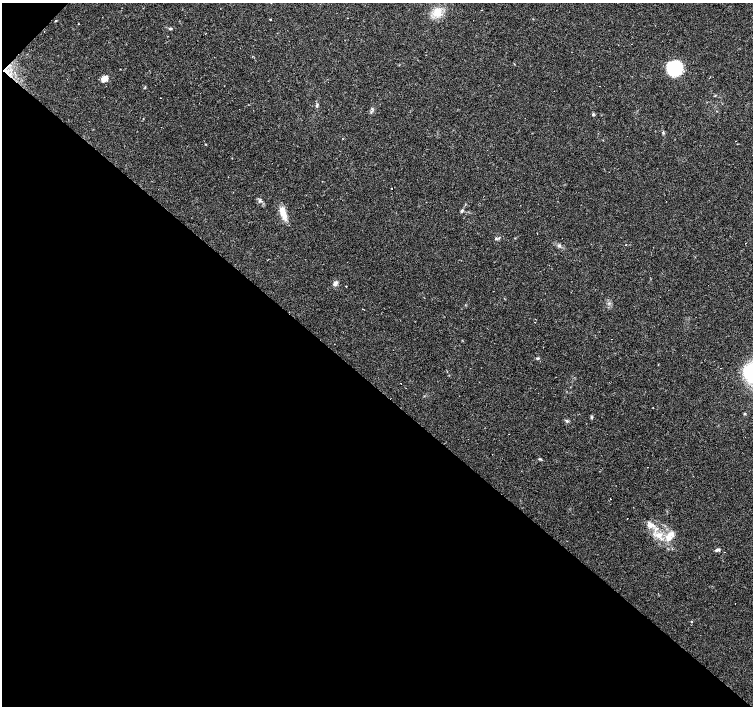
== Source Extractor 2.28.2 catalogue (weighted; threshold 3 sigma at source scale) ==
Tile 9 of 4 x 4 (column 1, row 3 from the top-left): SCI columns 1-1502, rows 1570-2977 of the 6010 x 6019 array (HDU 1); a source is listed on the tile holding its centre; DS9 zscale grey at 2 x 2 block average (1 PNG px = mean of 2 x 2 image px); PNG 755 x 708 px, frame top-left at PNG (2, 3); no overlay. Shown black and unused: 46% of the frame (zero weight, under 2 of 3 exposures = <1% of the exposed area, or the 3 px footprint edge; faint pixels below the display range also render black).
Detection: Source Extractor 2.28.2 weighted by HDU 2 'WHT'; one run over the whole footprint, this tile lists its part. Background 0.0808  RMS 0.0051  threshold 0.0229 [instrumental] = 3 sigma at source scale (4.5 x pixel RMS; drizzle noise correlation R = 1.50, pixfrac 1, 0.0396/0.0396 arcsec/px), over >= 5 px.
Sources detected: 52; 1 inside a brighter object's white glare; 17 cosmic-ray / hot-pixel residue — not listed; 1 inside a brighter listed object's ellipse — not listed separately; the other 33 listed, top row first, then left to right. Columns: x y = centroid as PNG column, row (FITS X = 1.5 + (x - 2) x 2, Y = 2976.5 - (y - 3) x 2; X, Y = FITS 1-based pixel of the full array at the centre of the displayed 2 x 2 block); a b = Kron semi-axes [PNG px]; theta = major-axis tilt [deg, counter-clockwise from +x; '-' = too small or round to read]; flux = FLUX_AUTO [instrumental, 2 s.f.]
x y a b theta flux
437 12 10 9 - 15
348 18 2 2 - 0.46
270 19 2 2 - 0.88
56 21 3 2 - 0.89
78 24 2 2 - 0.8
170 29 4 3 - 1.8
673 71 21 12 -56 35
105 79 3 3 - 34
145 87 3 2 - 0.82
317 105 5 3 - 1.7
371 112 3 2 - 1
593 114 4 3 - 1.6
663 133 4 3 - 1.4
205 144 3 2 - 0.63
609 172 2 2 - 0.53
260 201 6 3 -48 2.2
462 211 5 3 - 2
283 214 19 7 -71 13
537 233 2 2 - 0.74
497 239 4 2 - 1.3
626 244 2 2 - 1.2
559 246 5 4 - 2.8
335 283 6 3 52 5.8
346 286 2 2 - 2.3
537 358 5 3 - 1.6
745 414 3 3 - 0.98
591 417 4 2 - 1.2
567 421 5 3 - 1.8
649 525 8 5 -39 5.3
658 535 8 7 - 8.5
670 536 16 8 61 15
716 550 6 4 19 2.5
691 621 3 3 - 0.83
Diffuse or blended objects may show on this block-average render without a row.